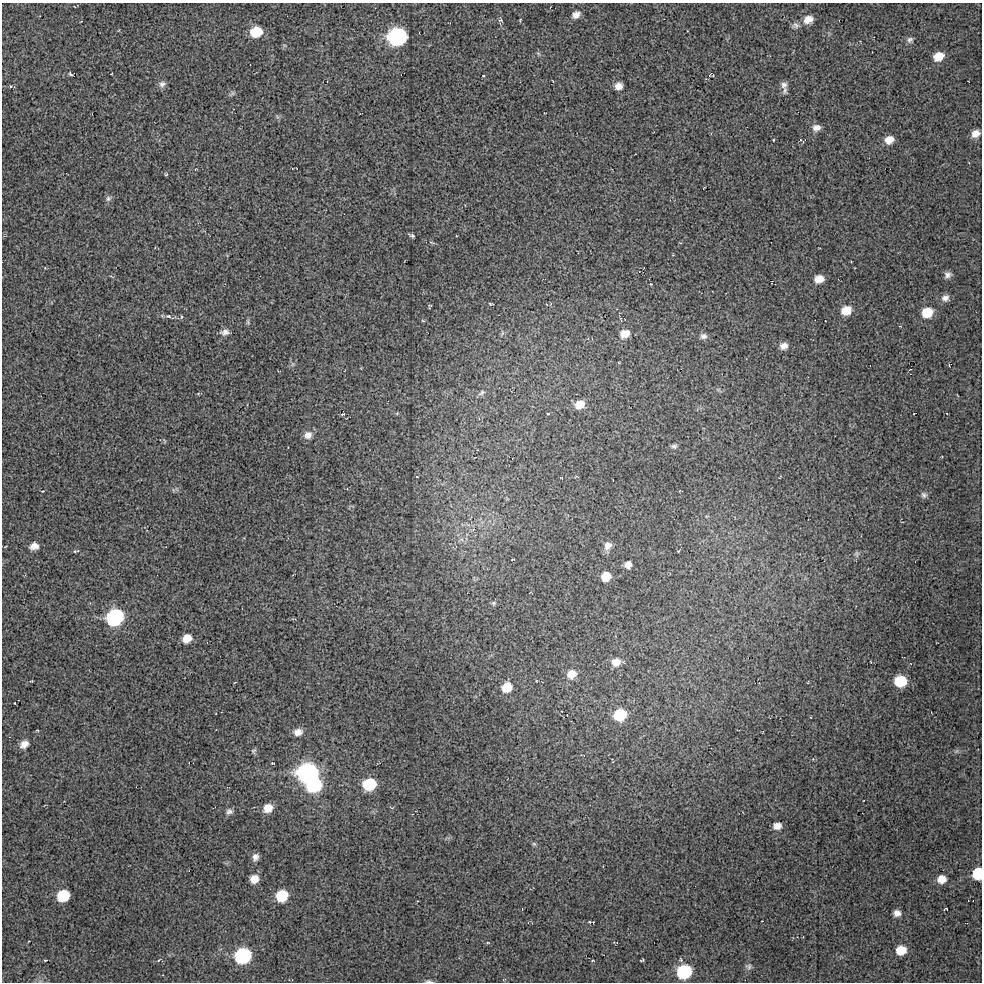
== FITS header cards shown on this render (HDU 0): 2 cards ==
NAXIS1  =                  980 / Axis length
NAXIS2  =                  980 / Axis length

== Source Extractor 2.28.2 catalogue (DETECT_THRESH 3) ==
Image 980 x 980 px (HDU 0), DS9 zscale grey, 1 PNG px = 1 image px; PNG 984 x 984 px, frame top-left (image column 1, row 980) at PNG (2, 3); no overlay
Background 13.9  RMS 1.4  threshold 4.31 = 3 sigma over >= 5 px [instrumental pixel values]
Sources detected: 123; all 123 listed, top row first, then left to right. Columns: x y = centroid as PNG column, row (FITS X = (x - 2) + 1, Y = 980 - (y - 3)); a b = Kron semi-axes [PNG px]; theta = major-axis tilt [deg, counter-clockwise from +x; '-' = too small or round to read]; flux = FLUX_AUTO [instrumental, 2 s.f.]
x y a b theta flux
576 15 10 7 28 580
808 19 11 8 24 930
501 20 6 5 - 210
520 20 4 3 - 96
81 21 3 2 - 52
795 25 10 8 5 360
256 32 10 9 - 2900
397 37 10 9 - 31000
910 40 8 7 - 300
538 53 6 4 -20 140
938 56 10 8 26 1500
71 74 6 4 -37 150
111 74 3 2 - 57
710 75 4 3 - 89
713 75 3 2 - 56
483 76 3 2 - 86
162 84 9 8 - 390
784 85 10 9 - 500
11 86 5 4 - 150
618 86 8 8 - 650
232 93 9 4 45 190
816 128 10 8 12 600
975 134 8 7 - 740
773 140 3 2 - 110
889 140 9 8 - 980
166 175 5 3 - 88
108 198 8 7 - 280
412 235 5 3 - 210
431 242 10 4 -26 180
45 268 3 3 - 86
948 275 8 7 - 370
111 276 5 3 - 90
819 279 9 7 14 1000
771 283 3 2 - 59
651 284 3 2 - 110
945 298 10 8 16 490
491 304 6 3 -14 150
430 306 6 3 65 98
846 310 10 8 24 1700
927 313 10 8 25 2300
168 316 8 5 -12 260
181 317 5 3 - 100
423 321 5 4 - 110
825 321 2 2 - 55
248 322 8 5 -83 160
900 326 3 3 - 67
225 332 11 7 3 460
502 333 7 4 72 150
625 334 11 9 22 1100
703 336 9 8 - 390
784 346 9 7 12 660
619 363 4 2 - 69
482 393 11 6 35 310
580 404 11 9 21 1200
397 413 4 4 - 100
343 414 4 2 - 140
548 414 3 3 - 120
914 414 2 2 - 67
947 414 3 2 - 57
308 435 11 9 24 630
674 446 7 4 -5 230
475 457 3 2 - 48
942 457 4 3 - 63
417 477 2 2 - 61
561 478 4 2 - 65
43 491 3 2 - 120
680 491 4 2 - 60
924 495 8 7 - 300
608 545 11 9 54 670
34 546 9 7 11 670
5 547 4 3 - 90
75 551 6 4 -64 130
678 551 3 2 - 70
856 554 9 5 -77 200
513 560 3 2 - 86
628 565 7 6 - 580
606 577 8 7 - 1500
494 603 6 5 - 170
115 617 11 9 43 17000
187 638 8 7 - 1100
616 662 10 9 - 960
572 674 10 9 - 1200
32 681 5 2 - 72
900 681 9 8 - 4000
235 682 4 2 - 56
808 682 4 2 - 64
507 687 10 8 34 1700
15 703 3 2 - 82
620 715 9 8 - 4700
298 732 10 7 14 710
24 744 10 8 35 720
254 751 7 6 - 180
813 759 4 4 - 110
272 763 3 2 - 87
308 773 11 10 - 38000
370 784 9 8 - 5600
314 785 11 9 12 9800
268 808 9 8 - 1200
229 811 10 8 26 370
777 826 8 7 - 650
534 844 6 5 - 140
255 857 9 7 70 470
978 873 8 7 - 4800
254 879 9 8 - 920
942 879 9 8 - 990
63 896 9 8 - 4300
282 896 9 8 - 3500
522 909 3 2 - 61
946 909 4 2 - 94
897 913 8 7 - 540
762 921 3 2 - 86
590 922 5 3 - 220
488 943 4 3 - 79
901 950 9 8 - 1700
243 955 10 9 - 15000
45 960 4 3 - 100
159 960 6 4 38 140
593 960 4 3 - 72
642 960 5 2 - 120
681 960 5 5 - 160
749 967 8 8 - 300
684 971 9 9 - 9600
429 981 10 4 -4 240
At the frame edge (FLAGS 8, measured only in part): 2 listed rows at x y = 978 873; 429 981